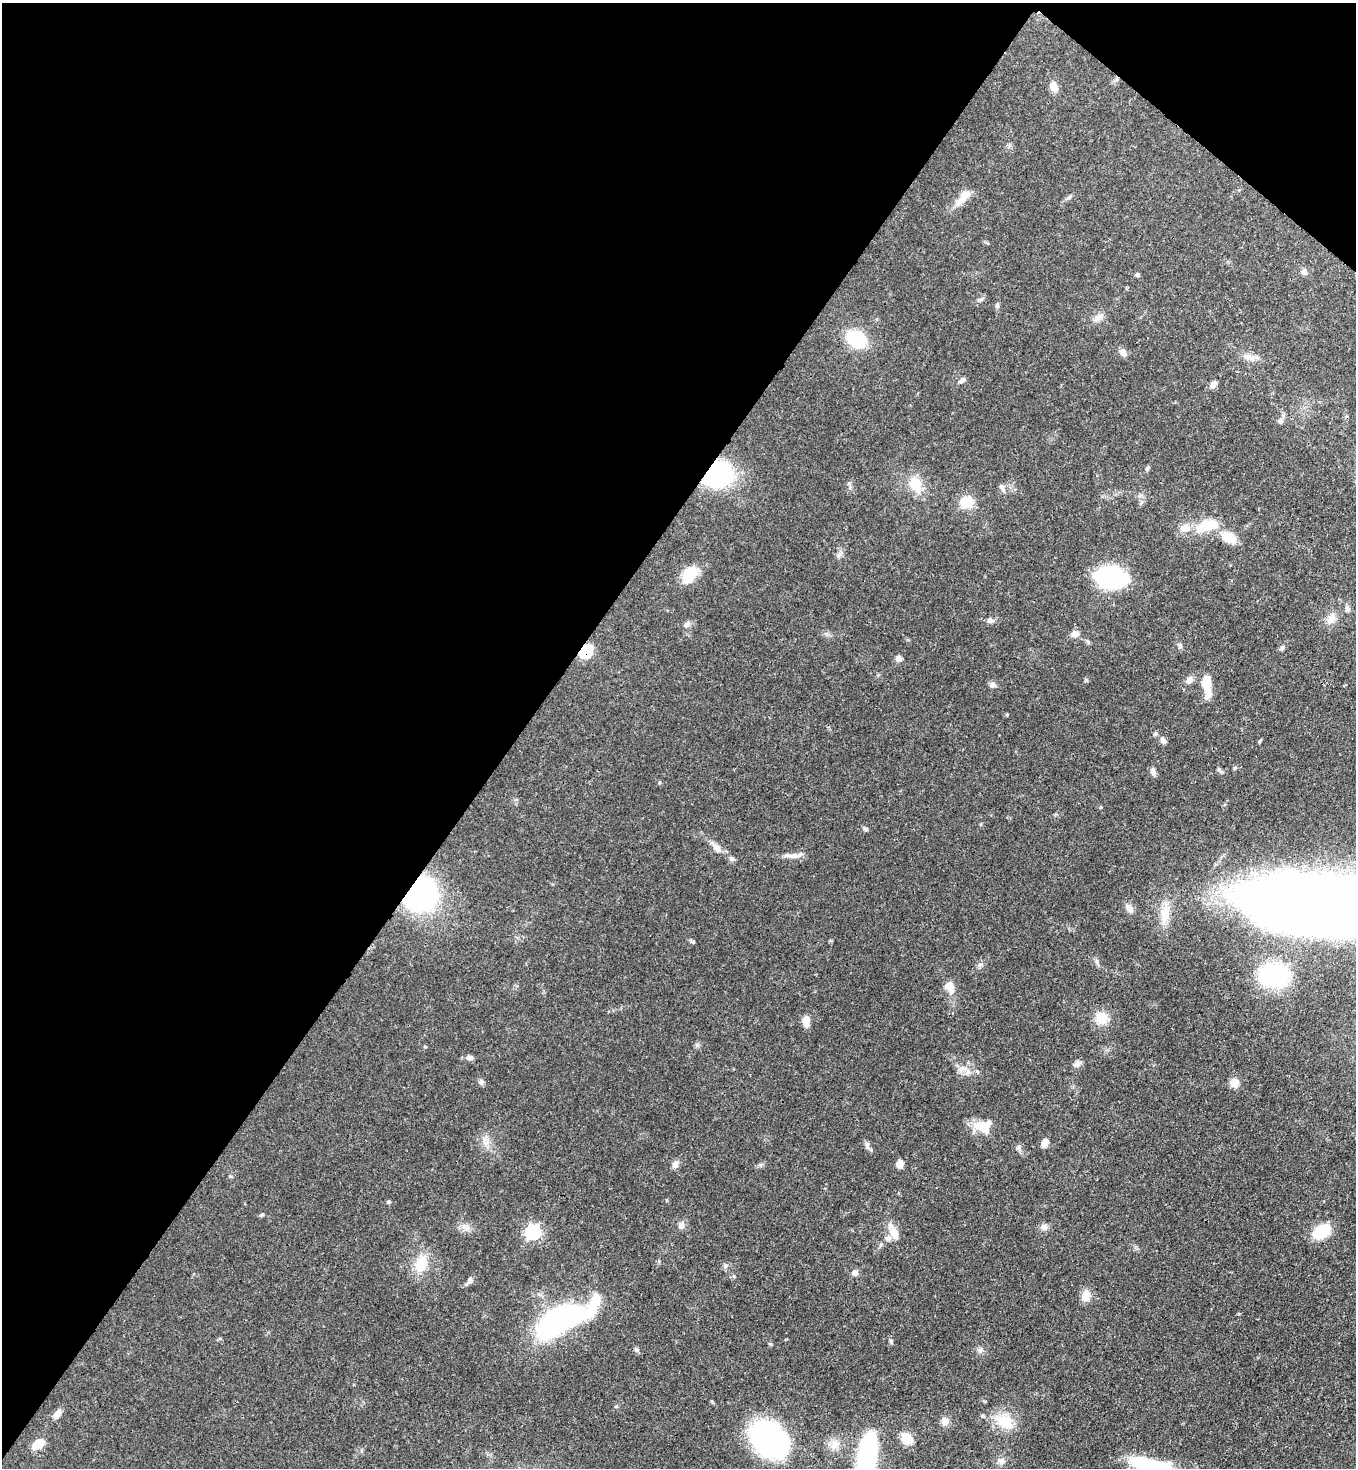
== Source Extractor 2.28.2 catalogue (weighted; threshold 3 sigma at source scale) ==
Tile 2 of 4 x 4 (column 2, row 1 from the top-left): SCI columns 1579-2932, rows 4456-5921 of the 6003 x 5981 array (HDU 1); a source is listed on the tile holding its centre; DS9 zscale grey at full resolution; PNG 1358 x 1470 px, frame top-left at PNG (2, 3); no overlay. Shown black and unused: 40% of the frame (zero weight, under 3 of 4 exposures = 7% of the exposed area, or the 3 px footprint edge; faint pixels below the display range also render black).
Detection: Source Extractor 2.28.2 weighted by HDU 2 'WHT'; one run over the whole footprint, this tile lists its part. Background 0.0852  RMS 0.0039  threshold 0.0175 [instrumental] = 3 sigma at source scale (4.5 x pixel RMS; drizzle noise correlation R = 1.50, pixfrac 1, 0.05/0.05 arcsec/px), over >= 5 px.
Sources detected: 102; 2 inside a brighter object's white glare — not listed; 7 inside a brighter listed object's ellipse — not listed separately; the other 93 listed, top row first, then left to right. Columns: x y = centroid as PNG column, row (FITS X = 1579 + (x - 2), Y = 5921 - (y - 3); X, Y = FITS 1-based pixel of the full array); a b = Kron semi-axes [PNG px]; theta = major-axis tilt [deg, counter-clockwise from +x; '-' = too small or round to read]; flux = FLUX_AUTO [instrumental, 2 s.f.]
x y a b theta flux
1053 86 13 9 -70 3
963 198 29 10 46 5.1
1304 272 8 7 - 1.3
1137 274 6 5 - 0.65
981 299 7 4 18 0.69
997 305 8 5 88 0.87
1098 317 15 7 43 2.3
856 339 22 17 -29 16
1123 353 11 8 -62 1.8
1248 357 17 7 -17 2.7
962 380 9 6 34 1.1
1214 384 10 6 57 1.7
1280 420 8 7 - 1.3
1147 469 8 4 63 0.66
716 474 21 18 15 60
915 484 21 14 -64 8.5
1002 487 10 6 -56 1.1
967 502 15 14 - 7.1
1209 525 28 15 2 11
1229 537 13 9 -30 8.8
689 575 18 13 55 10
1111 577 19 11 -8 100
1347 609 8 7 - 1.1
1331 619 13 10 24 3.1
990 620 9 7 -8 1.4
686 625 8 6 43 1.2
1075 634 11 8 16 2
1282 648 8 5 51 0.88
586 651 7 6 - 35
899 658 8 7 - 1.5
1189 680 10 8 46 1.8
1206 681 26 11 87 6.8
992 685 8 7 - 1.4
1155 734 6 5 - 0.72
1163 741 8 6 -46 1.6
1260 741 6 3 71 0.43
1235 768 5 4 - 0.53
1218 769 6 5 - 0.67
1153 771 11 6 -74 1.3
1101 807 4 4 - 0.38
865 829 7 5 -30 0.75
716 848 15 8 -44 2.9
794 855 17 7 7 2.7
731 858 8 6 -16 0.93
420 894 26 24 50 72
1341 906 131 34 -4 1700
1129 908 13 8 -57 2.2
1165 914 28 12 85 7.4
980 964 7 4 18 0.78
1274 975 25 17 -8 40
949 987 19 11 -67 4.4
1101 1018 16 15 - 6.8
806 1021 12 7 -84 3.7
425 1047 5 3 - 0.34
470 1058 10 7 -8 1.3
1076 1064 9 7 34 1.4
962 1069 15 7 15 2.6
481 1082 7 7 - 1.1
1234 1083 10 10 - 3.5
982 1126 22 13 -21 7.4
1045 1143 9 6 69 2.7
867 1145 10 6 -90 1.1
675 1164 10 8 63 1.7
900 1164 7 6 - 2.9
761 1165 6 4 -90 0.65
388 1202 5 4 - 0.63
262 1214 6 4 44 0.49
681 1225 10 8 60 1.6
465 1227 15 7 -31 2.3
1044 1227 9 9 - 1.7
533 1232 7 6 - 70
1322 1232 17 11 30 15
894 1233 15 10 -72 4.1
421 1264 24 16 73 9.1
725 1265 7 6 - 1.1
854 1273 9 7 -11 1.4
734 1276 5 5 - 0.59
470 1280 9 7 81 1.3
1086 1296 13 11 68 3.7
594 1303 65 16 45 21
555 1323 33 18 43 80
891 1341 7 5 -82 0.67
980 1350 7 4 -17 0.89
57 1414 12 7 58 2.5
945 1421 10 10 - 2.2
1004 1421 29 17 -28 9.8
907 1438 11 8 -43 8.3
769 1439 40 29 -43 73
38 1444 13 8 30 6
834 1445 12 10 84 3.2
867 1457 43 13 83 82
1001 1461 11 7 -29 1.6
1151 1466 39 13 -17 45
Overlapping masked pixels (flux is a lower limit): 3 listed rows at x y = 716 474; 586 651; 420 894
Isophote crosses this tile's border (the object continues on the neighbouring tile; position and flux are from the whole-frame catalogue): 3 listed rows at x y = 1341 906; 867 1457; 1151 1466
Unlisted compact peaks at least as high as the median listed source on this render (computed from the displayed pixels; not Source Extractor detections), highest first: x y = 693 942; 1019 1147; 1239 1314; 849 483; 1007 714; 616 1406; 659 783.